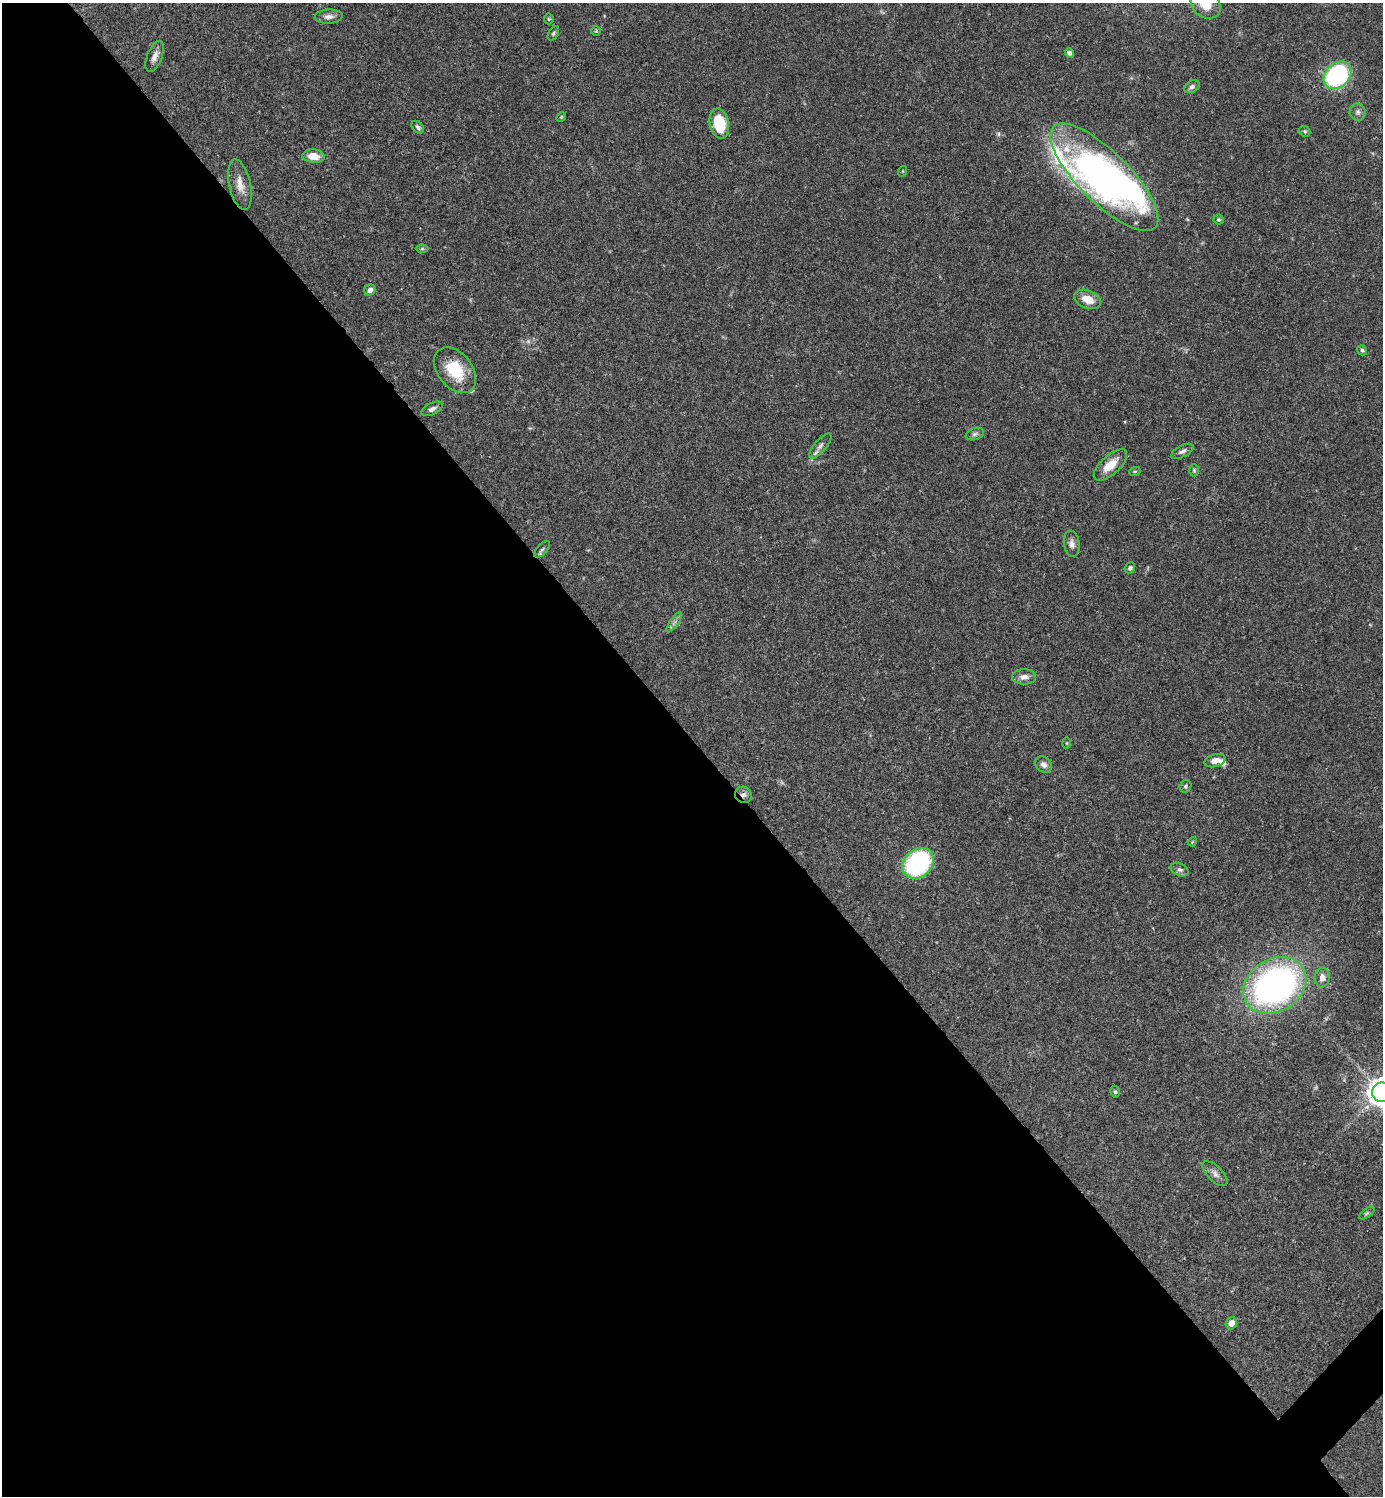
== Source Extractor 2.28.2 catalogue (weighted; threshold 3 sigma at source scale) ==
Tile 9 of 4 x 4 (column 1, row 3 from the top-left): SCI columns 300-1680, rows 1495-2988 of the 5980 x 5981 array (HDU 1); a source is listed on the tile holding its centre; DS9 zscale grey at full resolution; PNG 1385 x 1498 px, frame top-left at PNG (2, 3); each listed source drawn as its Kron ellipse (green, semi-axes under 4 px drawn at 4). Shown black and unused: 51% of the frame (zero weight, under 3 of 4 exposures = <1% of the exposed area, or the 3 px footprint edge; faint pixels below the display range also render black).
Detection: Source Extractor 2.28.2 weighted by HDU 2 'WHT'; one run over the whole footprint, this tile lists its part. Background 0.0381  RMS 0.0026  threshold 0.0118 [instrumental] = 3 sigma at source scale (4.5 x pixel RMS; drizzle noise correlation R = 1.50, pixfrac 1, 0.05/0.05 arcsec/px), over >= 5 px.
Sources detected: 58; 2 too faint to see at this stretch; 1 inside a brighter object's white glare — neither listed nor drawn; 4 inside a brighter listed object's ellipse — not listed separately; the other 51 listed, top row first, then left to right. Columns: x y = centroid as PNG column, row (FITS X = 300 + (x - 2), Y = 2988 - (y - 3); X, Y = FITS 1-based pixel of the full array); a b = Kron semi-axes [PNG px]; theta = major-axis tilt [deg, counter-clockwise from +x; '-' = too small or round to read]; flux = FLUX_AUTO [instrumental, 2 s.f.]
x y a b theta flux
1206 4 16 13 -43 5.4
329 16 14 7 3 1.5
549 19 5 5 - 0.33
596 31 5 5 - 0.34
553 33 8 5 60 0.48
1069 53 5 4 - 1
155 56 16 7 69 1.7
1338 75 15 12 45 35
1192 87 8 6 30 0.88
1358 112 9 8 - 0.99
561 117 5 4 - 0.32
719 123 15 9 -78 9.2
418 127 7 5 -48 0.64
1305 131 6 5 - 0.41
314 156 11 7 -5 3.7
903 171 5 3 - 0.2
1104 177 72 25 -45 71
240 185 26 10 -78 3.3
1219 220 5 5 - 0.39
422 249 6 4 1 0.36
370 290 6 5 - 1
1088 299 14 9 -21 3.5
1362 350 5 4 - 0.44
455 370 26 17 -51 10
432 409 11 6 26 0.98
975 434 9 5 20 0.69
820 446 15 6 50 1.2
1182 451 12 5 27 0.92
1110 465 21 9 42 4.2
1194 470 6 5 - 0.41
1135 471 5 3 - 0.29
1072 544 13 8 -82 1.4
542 549 10 5 48 0.58
1130 568 6 5 - 0.54
674 622 12 3 54 0.7
1024 677 12 7 0 1.8
1067 743 5 3 - 0.23
1215 761 11 6 15 2.1
1044 765 9 7 -43 1.2
1185 786 6 6 - 0.55
743 795 9 7 -32 1.1
1192 842 5 3 - 0.24
918 863 17 13 43 35
1180 870 9 6 -26 0.84
1322 978 10 7 84 1.5
1275 985 33 26 32 110
1115 1092 6 4 -74 0.43
1382 1092 10 10 - 280
1215 1174 16 7 -45 1.5
1367 1213 9 4 35 0.45
1231 1323 6 5 - 2.3
Overlapping masked pixels (flux is a lower limit): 1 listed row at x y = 743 795
Isophote crosses this tile's border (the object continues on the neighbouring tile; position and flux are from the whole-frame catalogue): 2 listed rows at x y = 1206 4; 1382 1092